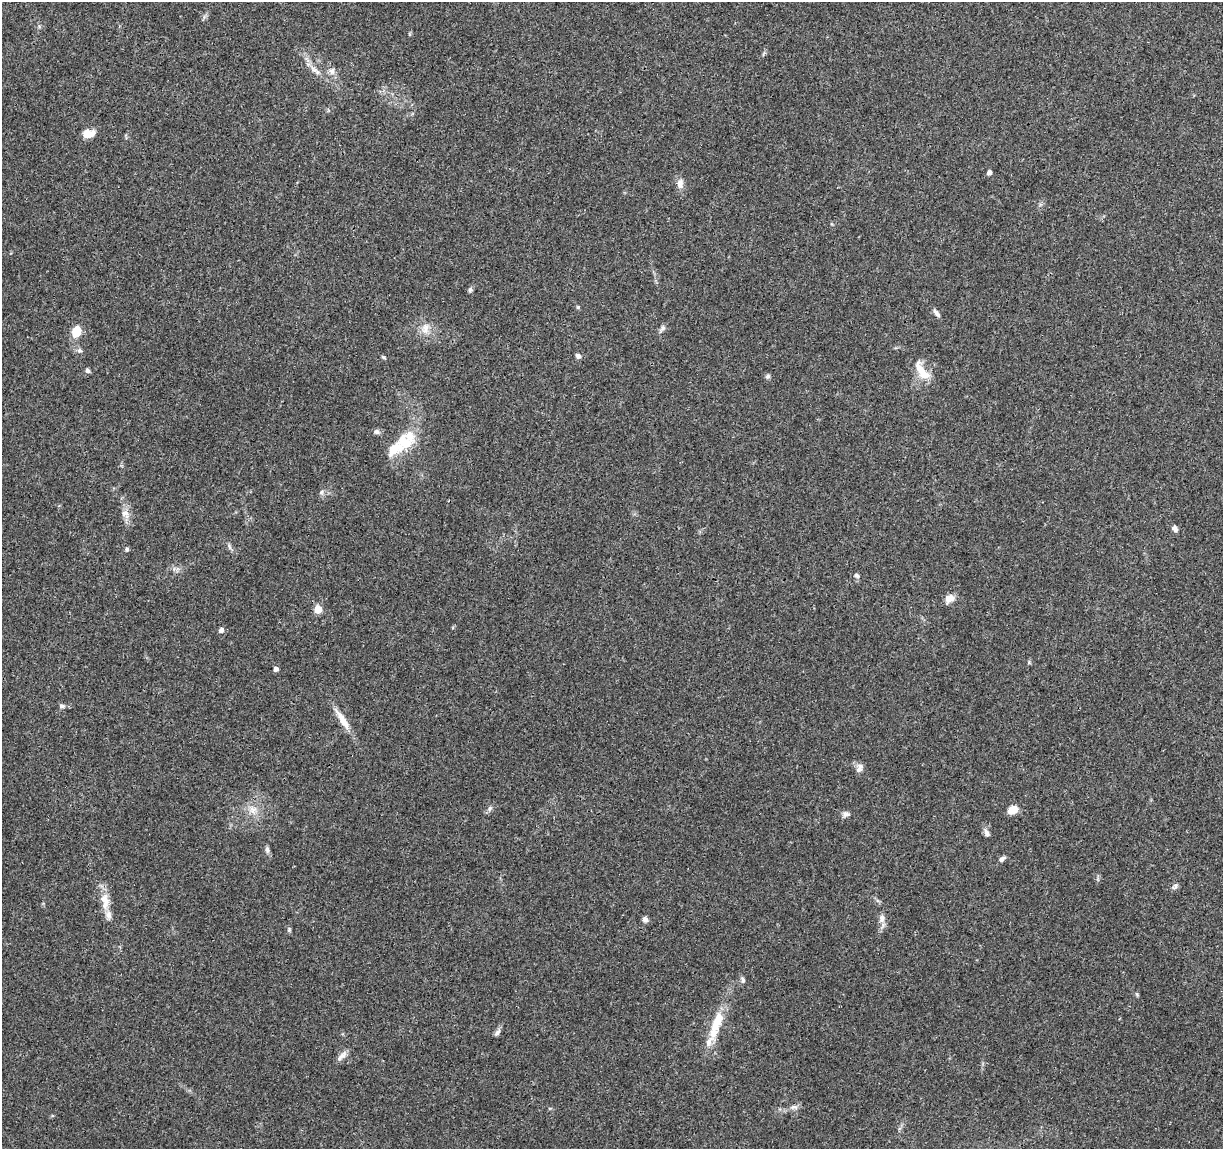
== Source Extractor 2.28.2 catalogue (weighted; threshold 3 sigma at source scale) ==
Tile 10 of 4 x 4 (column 2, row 3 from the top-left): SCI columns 1226-2446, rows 1378-2524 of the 4906 x 5106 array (HDU 1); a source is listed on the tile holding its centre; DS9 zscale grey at full resolution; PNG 1225 x 1151 px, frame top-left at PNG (2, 2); no overlay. Shown black and unused: <1% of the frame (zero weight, under 3 of 4 exposures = <1% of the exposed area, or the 3 px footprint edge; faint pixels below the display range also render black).
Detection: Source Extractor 2.28.2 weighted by HDU 2 'WHT'; one run over the whole footprint, this tile lists its part. Background 0.0368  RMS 0.0035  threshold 0.0156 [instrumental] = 3 sigma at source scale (4.5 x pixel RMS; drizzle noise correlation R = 1.50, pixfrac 1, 0.0396/0.0396 arcsec/px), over >= 5 px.
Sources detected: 54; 4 inside a brighter listed object's ellipse — not listed separately; the other 50 listed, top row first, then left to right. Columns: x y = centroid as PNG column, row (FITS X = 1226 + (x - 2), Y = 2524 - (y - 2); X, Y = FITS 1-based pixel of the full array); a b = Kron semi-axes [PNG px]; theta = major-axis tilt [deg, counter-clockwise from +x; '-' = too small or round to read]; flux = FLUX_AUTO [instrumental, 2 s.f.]
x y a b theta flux
315 70 19 6 -39 2.5
332 71 10 8 -86 1.6
88 133 13 8 4 4.2
989 172 4 4 - 1.5
680 184 13 8 82 2.2
470 290 7 5 79 0.74
578 307 5 4 - 0.42
936 313 12 5 -53 1.3
662 328 11 5 43 1
425 329 17 10 83 3.6
76 332 9 6 73 8
79 350 7 6 - 0.86
578 356 7 6 - 1
383 357 6 4 -31 0.46
87 370 6 5 - 0.9
921 371 29 11 -54 6.4
768 376 7 5 32 0.71
376 432 8 6 -4 1.1
404 442 21 17 -45 8.4
321 492 6 5 - 0.71
125 514 14 9 -54 2.5
1175 528 7 6 - 1.3
229 546 9 4 -71 0.72
127 549 5 4 - 0.67
857 575 8 6 -43 0.8
949 599 11 8 40 3
318 609 5 5 - 8.6
221 630 5 5 - 1.6
276 669 4 4 - 1.4
62 706 7 6 - 0.91
342 719 35 8 -58 4.8
859 768 12 7 68 1.7
490 808 7 5 72 0.8
252 810 11 10 - 2.9
1013 810 8 6 26 5.7
846 814 9 7 21 1.2
987 833 10 6 -61 1.3
267 850 9 5 -82 0.96
1002 859 9 6 35 1
1176 886 7 4 89 0.75
105 901 26 11 -82 5.5
882 918 12 8 83 1.9
645 919 7 6 - 1.3
289 929 7 5 76 0.6
743 980 8 5 -82 0.82
1137 994 5 5 - 0.47
717 1021 35 12 71 9.6
497 1032 11 5 51 1.1
342 1056 19 6 45 1.9
794 1107 10 6 0 1.2